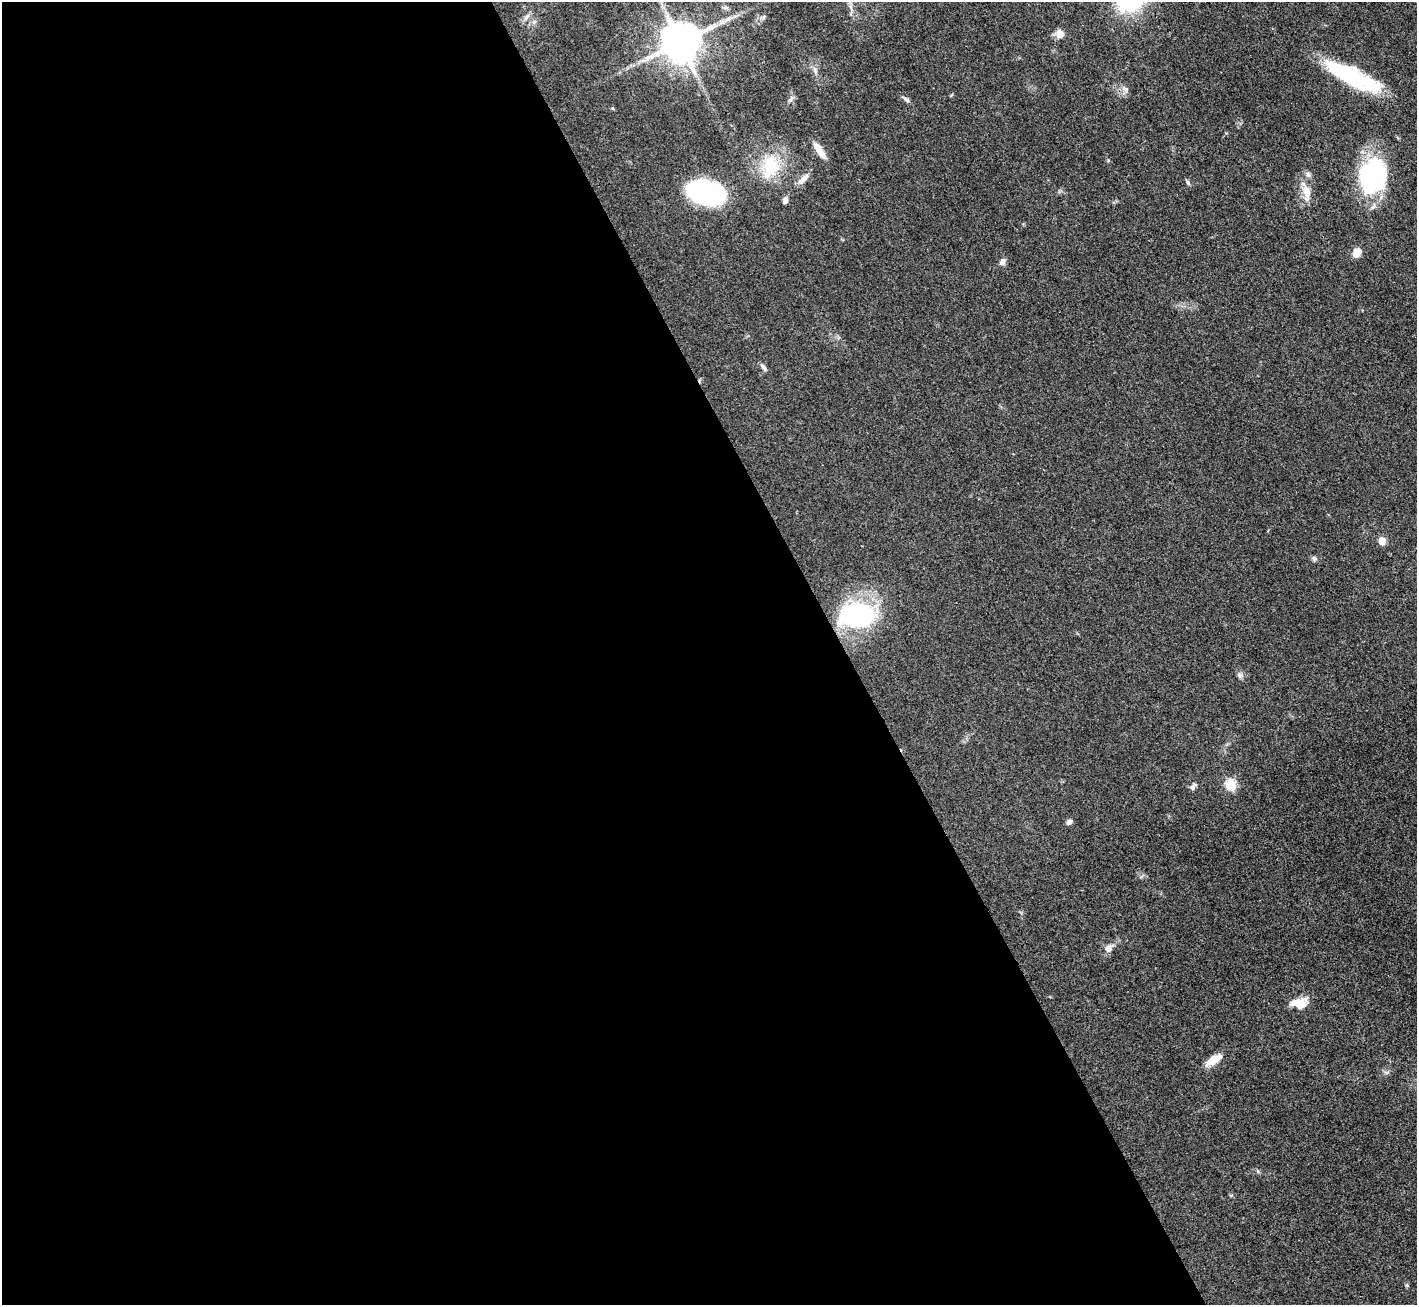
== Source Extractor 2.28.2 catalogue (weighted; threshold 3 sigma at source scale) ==
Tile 9 of 4 x 4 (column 1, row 3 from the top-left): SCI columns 1-1415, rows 1590-2892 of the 5663 x 5651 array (HDU 1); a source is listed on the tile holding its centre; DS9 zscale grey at full resolution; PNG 1419 x 1307 px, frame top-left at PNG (2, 2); no overlay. Shown black and unused: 60% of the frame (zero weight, under 3 of 4 exposures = <1% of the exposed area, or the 3 px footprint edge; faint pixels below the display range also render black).
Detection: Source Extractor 2.28.2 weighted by HDU 2 'WHT'; one run over the whole footprint, this tile lists its part. Background 0.0509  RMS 0.0048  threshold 0.0218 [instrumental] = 3 sigma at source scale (4.5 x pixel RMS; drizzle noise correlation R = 1.50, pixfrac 1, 0.05/0.05 arcsec/px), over >= 5 px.
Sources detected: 32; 1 inside a brighter object's white glare — not listed; the other 31 listed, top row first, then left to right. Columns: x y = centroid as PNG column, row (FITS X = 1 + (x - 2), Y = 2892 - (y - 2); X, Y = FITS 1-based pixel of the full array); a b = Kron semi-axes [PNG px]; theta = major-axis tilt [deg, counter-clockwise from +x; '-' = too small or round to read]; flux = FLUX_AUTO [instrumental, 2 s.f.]
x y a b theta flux
725 8 8 4 -9 1
526 17 13 5 54 1.8
763 17 7 5 47 1
1059 34 11 10 - 3.3
681 42 11 11 - 1700
815 71 10 4 -68 1.3
1351 77 57 17 -23 44
1125 89 8 7 - 1.8
906 99 12 5 -35 1.4
790 100 10 4 50 1.1
820 151 19 6 -57 6.1
771 166 34 21 79 21
1373 176 31 22 74 76
803 179 18 7 45 3.2
1188 182 7 5 -70 0.87
1306 192 29 10 -75 7.4
707 193 35 20 -14 78
785 200 8 6 74 1.9
1357 253 10 8 61 4.9
1002 262 8 6 53 2
764 368 12 5 -55 1.4
1382 541 5 5 - 9.3
1314 559 6 6 - 0.94
857 615 28 18 0 90
1239 675 9 6 -53 1.4
1230 785 6 5 - 34
1193 787 10 6 60 1.5
1069 822 7 5 27 1.9
1109 948 11 9 66 2.8
1299 1003 19 10 1 8.3
1213 1060 21 8 31 7.1
Overlapping masked pixels (flux is a lower limit): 1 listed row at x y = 1351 77